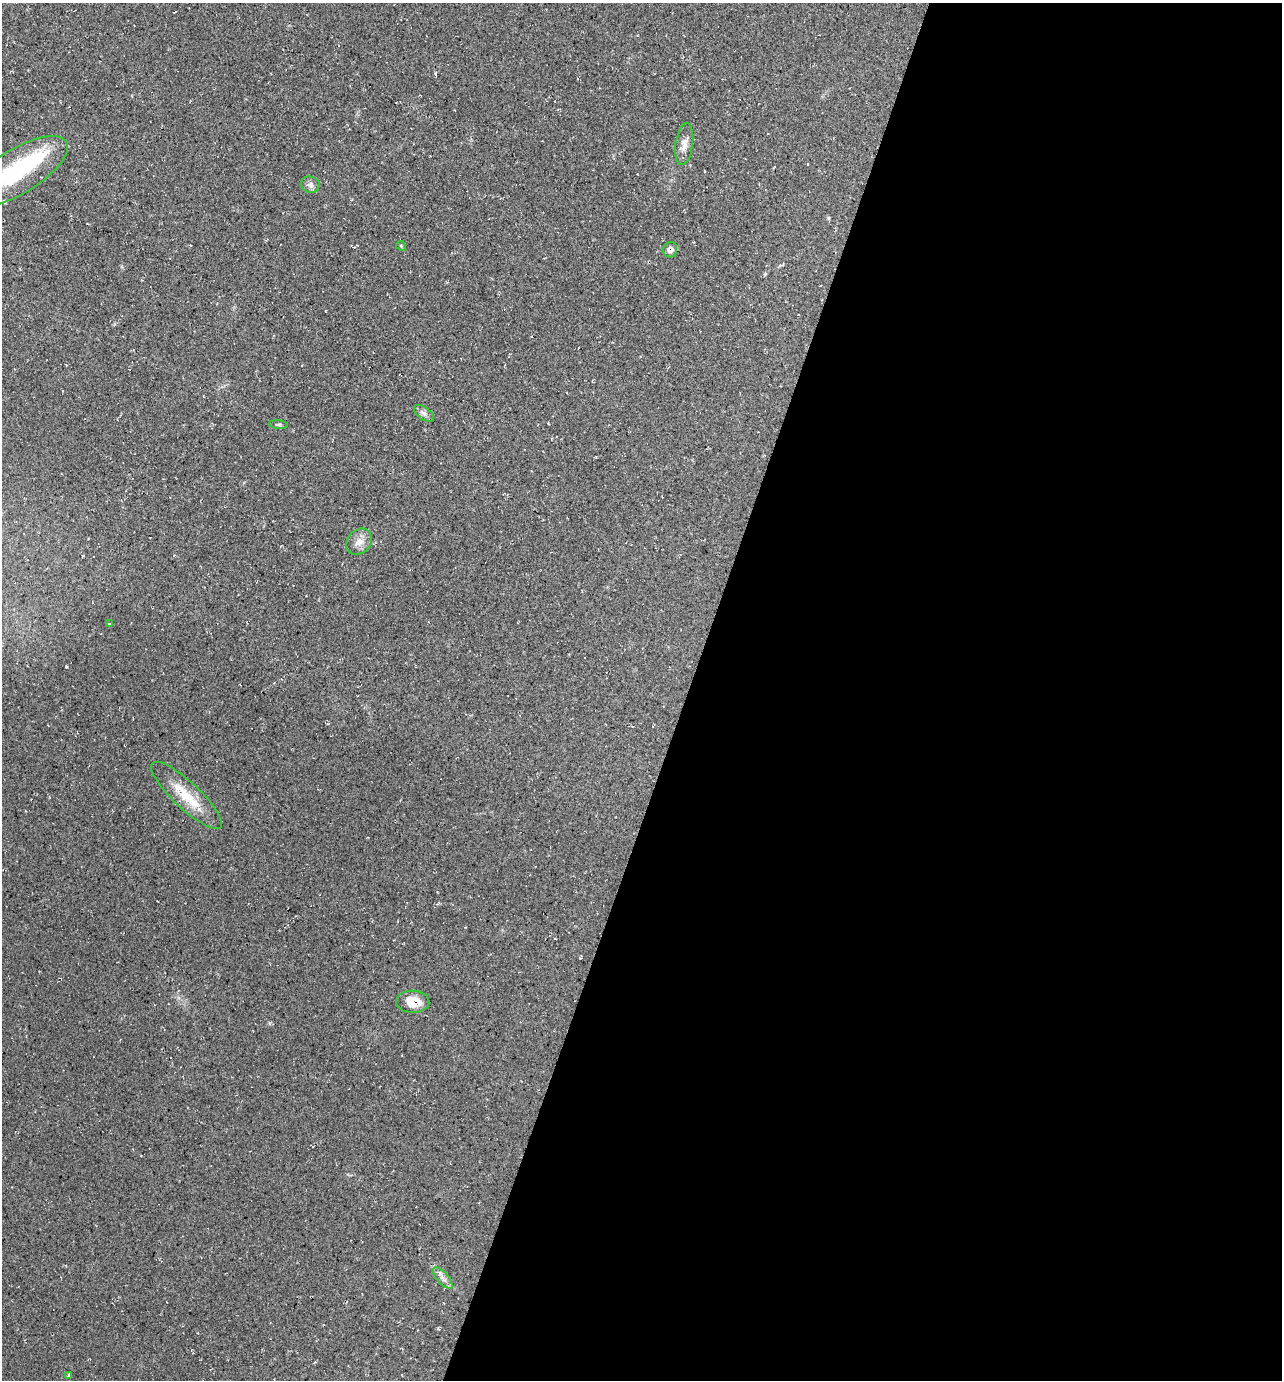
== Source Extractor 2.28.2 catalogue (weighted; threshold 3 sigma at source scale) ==
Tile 12 of 4 x 4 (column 4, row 3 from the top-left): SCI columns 3980-5259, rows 1381-2758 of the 5530 x 5520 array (HDU 1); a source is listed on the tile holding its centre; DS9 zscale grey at full resolution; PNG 1284 x 1382 px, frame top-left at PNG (2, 3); each listed source drawn as its Kron ellipse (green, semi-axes under 4 px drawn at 4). Shown black and unused: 46% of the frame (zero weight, under 2 of 3 exposures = <1% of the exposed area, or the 3 px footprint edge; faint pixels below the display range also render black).
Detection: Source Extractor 2.28.2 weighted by HDU 2 'WHT'; one run over the whole footprint, this tile lists its part. Background 0.244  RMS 0.014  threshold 0.0622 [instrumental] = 3 sigma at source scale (4.5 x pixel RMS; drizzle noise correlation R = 1.50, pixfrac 1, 0.05/0.05 arcsec/px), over >= 5 px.
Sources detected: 16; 1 inside a brighter object's white glare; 1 cosmic-ray / hot-pixel residue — neither listed nor drawn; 1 inside a brighter listed object's ellipse — not listed separately; the other 13 listed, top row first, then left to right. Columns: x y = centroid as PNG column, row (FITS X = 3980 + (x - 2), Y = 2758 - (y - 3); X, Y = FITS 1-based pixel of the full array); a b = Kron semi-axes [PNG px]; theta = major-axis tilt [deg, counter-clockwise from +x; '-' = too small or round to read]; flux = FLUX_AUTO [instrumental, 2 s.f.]
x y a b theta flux
684 144 21 8 82 11
17 172 58 22 31 140
310 185 9 8 - 5.6
401 246 5 4 - 1.6
670 250 8 7 - 7.2
424 413 12 6 -37 5
278 425 9 4 -7 2.4
359 542 14 11 51 12
109 623 3 3 - 1.3
186 795 47 13 -43 41
413 1002 16 11 -2 26
442 1278 13 5 -48 6.6
69 1375 4 4 - 2.1
Overlapping masked pixels (flux is a lower limit): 2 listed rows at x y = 670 250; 413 1002
Isophote crosses this tile's border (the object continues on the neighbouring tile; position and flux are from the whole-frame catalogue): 1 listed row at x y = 17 172
Unlisted compact peaks at least as high as the median listed source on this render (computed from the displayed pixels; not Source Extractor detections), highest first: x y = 66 667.